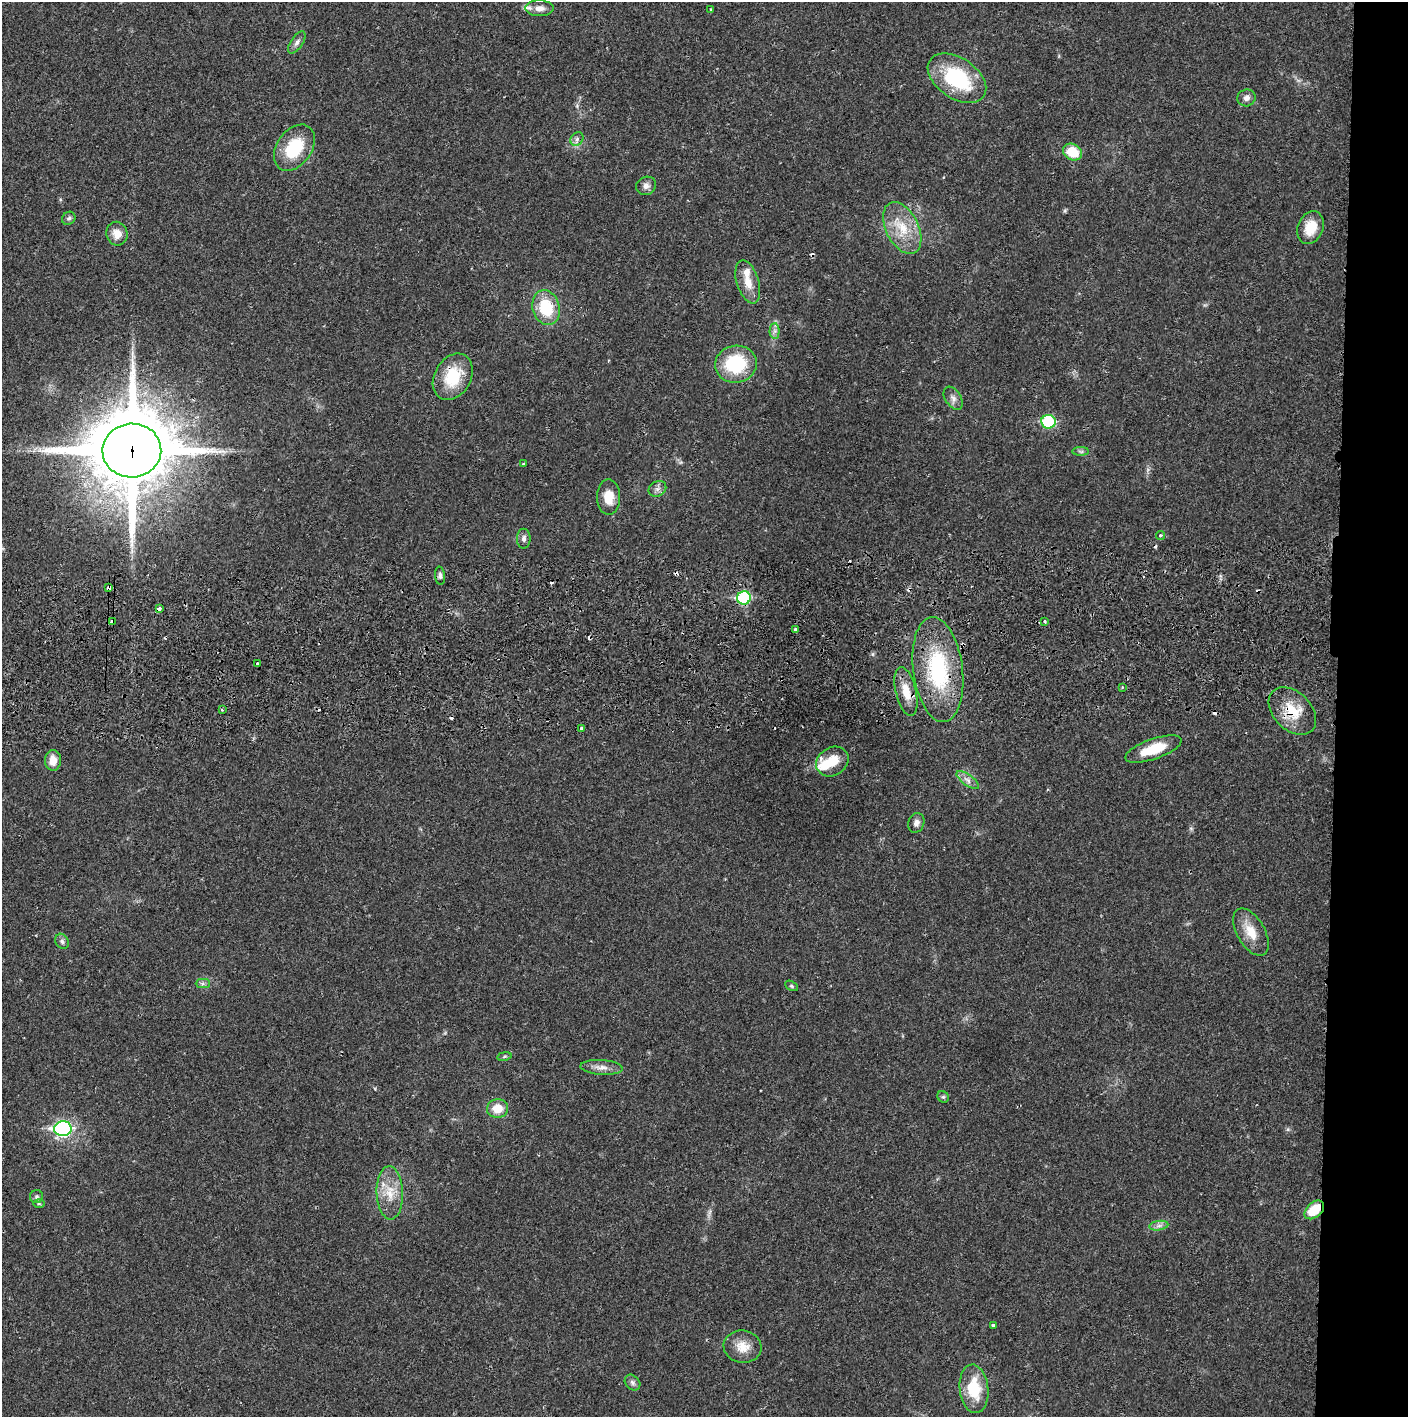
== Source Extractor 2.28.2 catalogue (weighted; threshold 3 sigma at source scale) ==
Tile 6 of 3 x 3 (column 3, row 2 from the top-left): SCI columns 2817-4222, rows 1471-2885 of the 4229 x 4359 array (HDU 1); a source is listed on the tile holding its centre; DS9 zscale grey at full resolution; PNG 1410 x 1419 px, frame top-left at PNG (2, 2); each listed source drawn as its Kron ellipse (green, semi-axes under 4 px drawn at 4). Shown black and unused: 5% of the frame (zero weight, under 2 of 3 exposures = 3% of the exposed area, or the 3 px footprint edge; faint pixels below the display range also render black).
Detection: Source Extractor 2.28.2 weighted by HDU 2 'WHT'; one run over the whole footprint, this tile lists its part. Background 0.0215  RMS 0.0035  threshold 0.0157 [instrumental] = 3 sigma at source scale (4.5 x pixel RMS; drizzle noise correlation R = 1.50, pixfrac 1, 0.05/0.05 arcsec/px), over >= 5 px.
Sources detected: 81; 1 inside a brighter object's white glare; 13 cosmic-ray / hot-pixel residue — neither listed nor drawn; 3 inside a brighter listed object's ellipse — not listed separately; the other 64 listed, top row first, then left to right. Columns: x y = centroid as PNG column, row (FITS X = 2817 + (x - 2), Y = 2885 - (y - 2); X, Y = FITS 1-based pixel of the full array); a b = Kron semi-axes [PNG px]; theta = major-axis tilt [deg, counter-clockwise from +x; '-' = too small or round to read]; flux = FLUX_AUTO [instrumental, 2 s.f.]
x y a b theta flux
539 8 14 8 -1 2.5
711 9 3 3 - 0.55
297 42 13 6 56 1.4
957 78 32 20 -34 28
1246 98 9 8 - 1.7
577 139 7 6 - 1
294 148 25 17 55 15
1072 152 10 8 -30 9.3
646 186 10 9 - 1.6
69 218 7 6 - 0.81
902 228 28 16 -63 11
1311 228 17 12 68 7.2
117 234 12 10 -78 3.5
748 282 22 11 -73 5
546 308 17 13 -74 15
775 331 7 5 89 1.1
736 364 21 18 8 21
453 377 25 18 59 13
953 398 13 7 -57 1.8
1048 422 7 6 - 27
132 451 29 27 5 3700
1081 451 8 4 0 0.71
523 464 4 4 - 0.34
657 489 9 7 32 1.5
608 497 18 11 -89 5.8
1160 535 5 4 - 0.61
524 539 10 6 90 1.3
440 576 9 5 -84 0.97
109 588 3 3 - 9.7
744 598 7 6 - 30
159 609 4 3 - 2
112 621 3 3 - 11
1045 621 4 3 - 0.38
795 630 3 3 - 1.6
258 664 3 3 - 0.97
938 670 53 25 -83 34
1122 687 3 2 - 0.41
906 691 25 10 -77 6.3
222 710 4 3 - 0.49
1292 711 28 19 -45 10
581 728 3 3 - 1.1
1153 749 29 10 19 11
53 760 10 8 88 4.3
832 762 17 14 33 6.8
968 780 13 5 -36 1.8
916 823 10 8 70 1.7
1251 932 26 14 -60 6.8
62 941 8 6 -59 1
203 984 7 4 0 0.76
791 986 7 4 -27 0.57
504 1056 7 4 10 0.58
601 1067 21 7 -3 2.8
943 1097 6 5 - 0.61
498 1109 10 9 - 5.9
63 1129 9 7 6 86
390 1193 26 13 -88 7.7
37 1197 6 6 - 0.74
39 1204 5 3 - 0.44
1314 1210 11 7 42 8.9
1159 1226 9 4 8 1.2
993 1325 3 3 - 0.61
743 1347 19 16 -8 5.4
632 1382 9 6 -46 1.1
974 1389 24 14 -83 13
Overlapping masked pixels (flux is a lower limit): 9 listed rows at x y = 453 377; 132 451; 109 588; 744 598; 159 609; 112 621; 906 691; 1292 711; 1314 1210